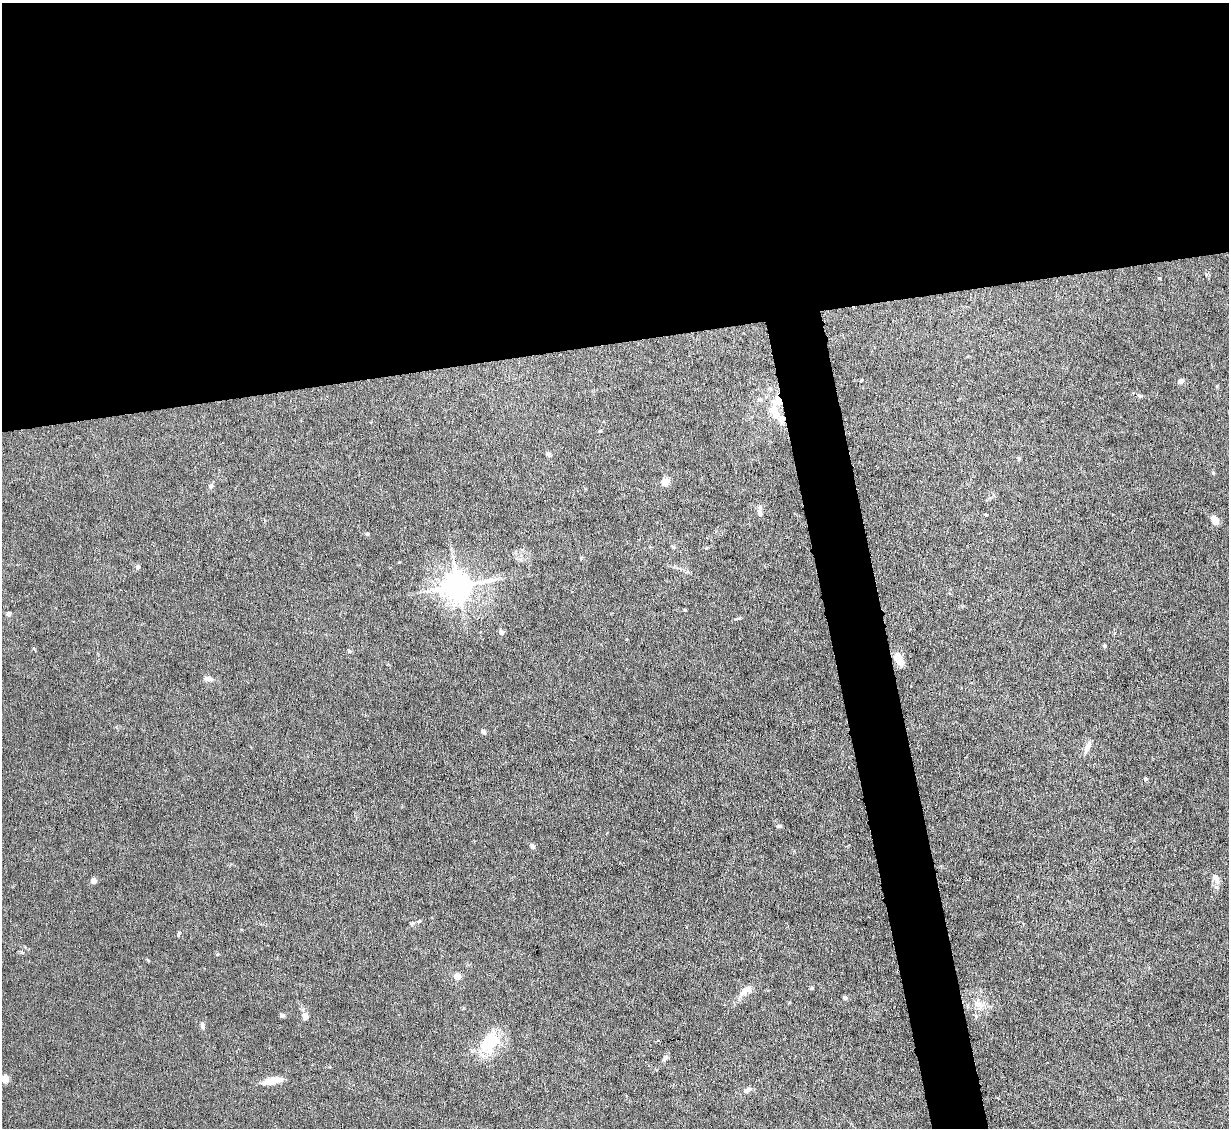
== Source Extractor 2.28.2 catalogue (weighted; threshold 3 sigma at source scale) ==
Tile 2 of 4 x 4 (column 2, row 1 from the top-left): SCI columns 1229-2455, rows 3628-4753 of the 4910 x 4886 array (HDU 1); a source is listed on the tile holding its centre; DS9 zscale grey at full resolution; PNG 1231 x 1130 px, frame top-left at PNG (2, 3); no overlay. Shown black and unused: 33% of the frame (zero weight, under 4 of 8 exposures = <1% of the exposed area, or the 3 px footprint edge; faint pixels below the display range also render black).
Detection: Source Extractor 2.28.2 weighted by HDU 2 'WHT'; one run over the whole footprint, this tile lists its part. Background 0.0668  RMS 0.0031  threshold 0.0126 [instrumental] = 3 sigma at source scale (4.09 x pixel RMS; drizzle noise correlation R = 1.36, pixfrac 0.8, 0.05/0.05 arcsec/px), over >= 5 px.
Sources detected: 48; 3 inside a brighter listed object's ellipse — not listed separately; the other 45 listed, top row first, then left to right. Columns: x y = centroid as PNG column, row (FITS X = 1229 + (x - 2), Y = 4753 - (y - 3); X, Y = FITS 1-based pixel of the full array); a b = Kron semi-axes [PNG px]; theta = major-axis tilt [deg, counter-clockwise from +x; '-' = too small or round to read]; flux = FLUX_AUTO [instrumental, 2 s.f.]
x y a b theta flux
1181 381 4 4 - 2.4
1217 386 6 3 72 0.28
1140 396 8 4 -20 0.55
775 412 26 14 -75 6.6
600 431 4 3 - 0.36
548 454 7 6 - 0.56
1019 458 5 5 - 0.37
665 482 5 5 - 9.6
210 486 7 6 - 0.71
760 511 14 5 -87 1.4
986 515 4 3 - 0.23
1215 520 9 6 -60 3.1
367 534 5 4 - 0.35
673 547 5 5 - 0.4
138 567 6 5 - 0.64
458 586 9 8 - 440
8 614 4 4 - 1.3
501 632 8 6 -59 0.75
1105 646 4 4 - 0.55
349 651 6 3 -45 0.36
899 660 13 7 -55 4.6
208 679 10 6 -10 1.3
483 731 7 5 -40 0.69
1087 747 19 6 67 1.6
1145 779 5 4 - 0.37
779 826 6 5 - 0.47
532 846 7 6 - 0.65
1216 878 15 8 -61 1.7
93 881 4 4 - 3
419 921 6 4 18 0.36
412 923 6 5 - 0.45
457 976 5 5 - 4.2
812 988 4 3 - 0.44
743 991 14 8 53 1.8
845 997 5 5 - 0.68
978 1004 18 8 -32 2.8
282 1015 6 5 - 0.64
305 1016 12 8 85 1.4
976 1016 6 5 - 0.52
202 1025 11 4 -79 0.66
489 1042 20 14 74 14
665 1058 9 5 54 0.9
5 1078 6 6 - 3.5
272 1081 24 8 15 3.7
748 1090 11 6 23 1.1
Isophote crosses this tile's border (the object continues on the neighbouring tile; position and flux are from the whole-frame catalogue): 1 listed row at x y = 5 1078
Unlisted compact peaks at least as high as the median listed source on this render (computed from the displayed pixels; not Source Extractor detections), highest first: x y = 1213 473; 685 610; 581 558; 179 933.